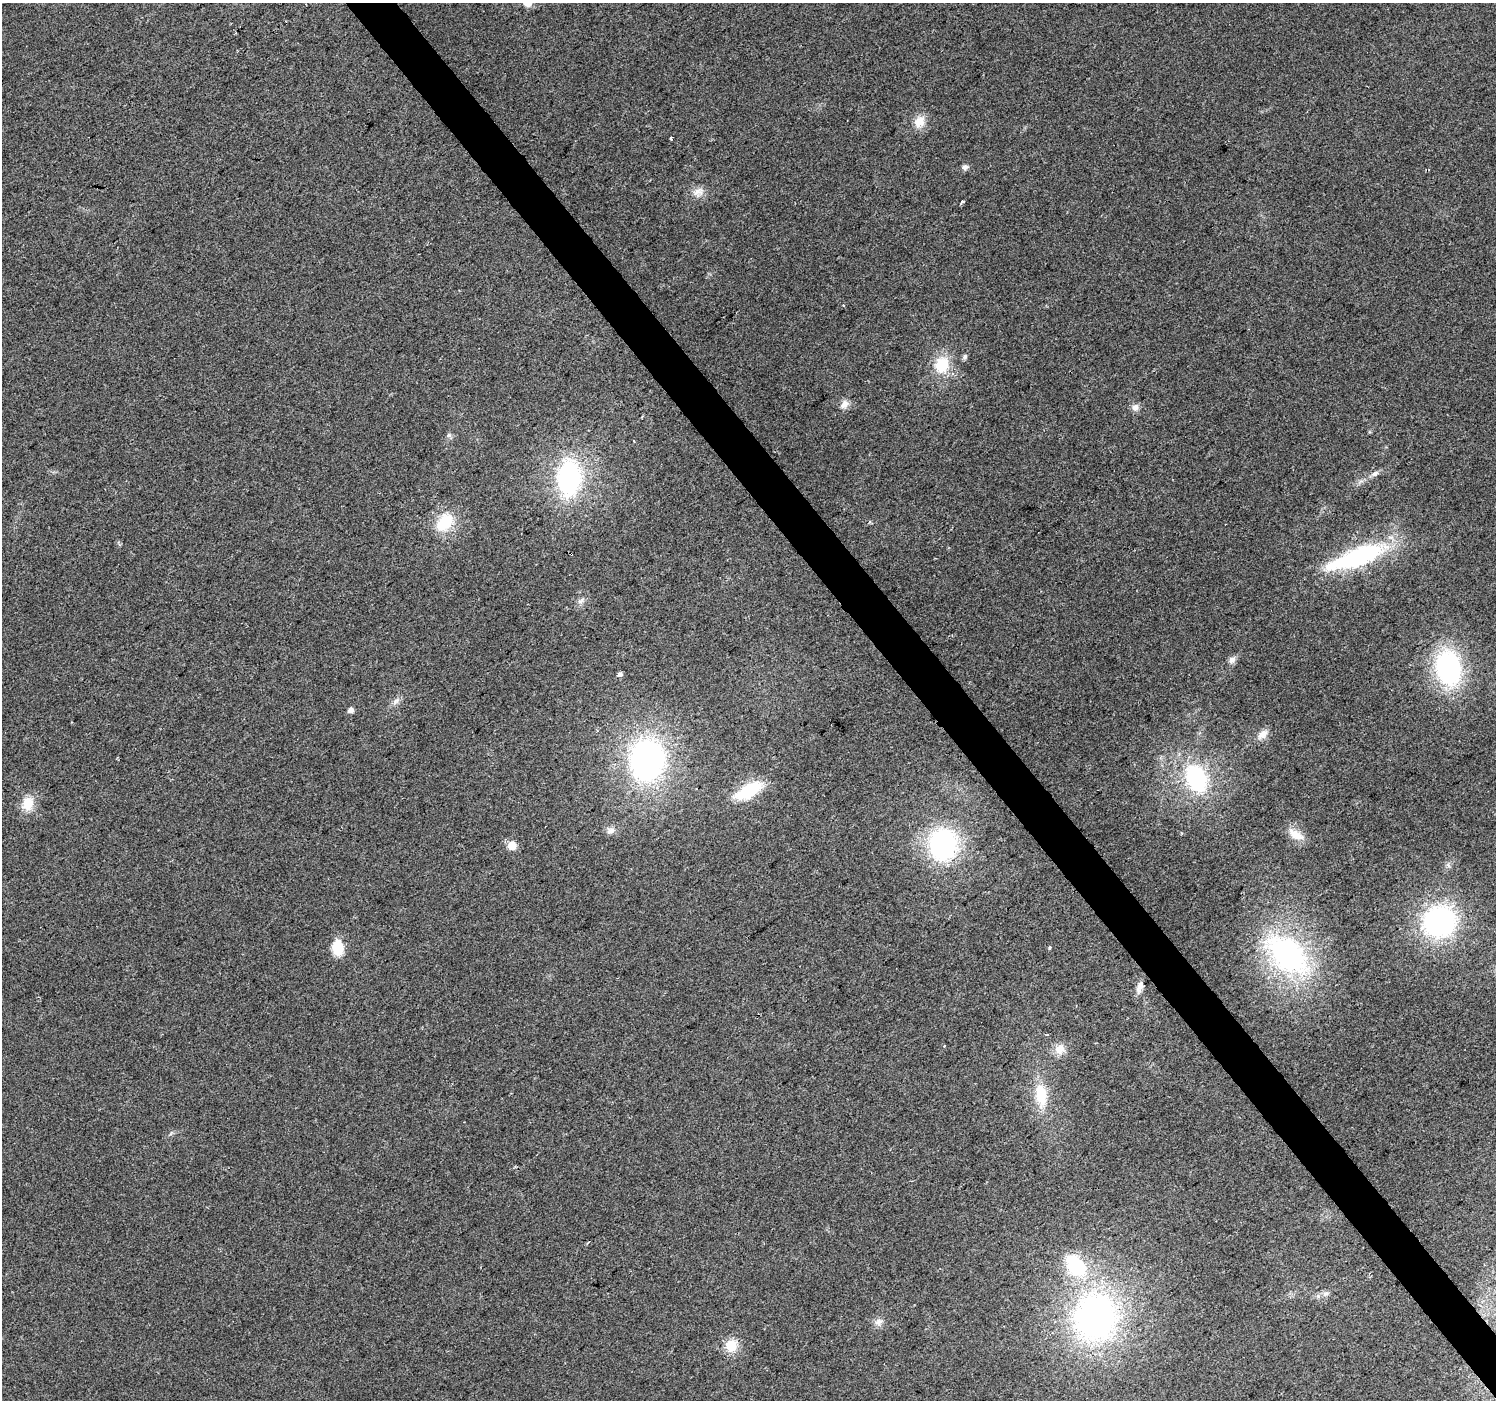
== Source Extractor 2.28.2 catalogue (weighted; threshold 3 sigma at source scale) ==
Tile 6 of 4 x 4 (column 2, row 2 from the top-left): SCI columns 1495-2988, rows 2928-4325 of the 5978 x 5921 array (HDU 1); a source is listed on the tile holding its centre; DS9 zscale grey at full resolution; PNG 1498 x 1402 px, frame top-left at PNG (2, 3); no overlay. Shown black and unused: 3% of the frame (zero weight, under 2 of 3 exposures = <1% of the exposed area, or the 3 px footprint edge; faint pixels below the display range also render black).
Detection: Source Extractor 2.28.2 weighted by HDU 2 'WHT'; one run over the whole footprint, this tile lists its part. Background 0.0727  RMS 0.0088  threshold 0.0398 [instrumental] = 3 sigma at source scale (4.5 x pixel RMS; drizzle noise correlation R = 1.50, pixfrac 1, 0.0396/0.0396 arcsec/px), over >= 5 px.
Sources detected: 45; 2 cosmic-ray / hot-pixel residue — not listed; the other 43 listed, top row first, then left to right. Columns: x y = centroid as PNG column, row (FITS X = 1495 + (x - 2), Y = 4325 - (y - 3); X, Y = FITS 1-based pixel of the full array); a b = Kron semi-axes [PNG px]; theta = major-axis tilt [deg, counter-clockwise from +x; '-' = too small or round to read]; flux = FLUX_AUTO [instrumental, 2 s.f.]
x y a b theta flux
919 122 17 12 63 12
671 138 3 3 - 3.7
965 167 8 7 - 2.9
698 191 18 10 23 7.7
962 201 3 3 - 2.6
844 305 3 3 - 2.4
965 357 8 6 56 2
942 365 18 16 73 28
845 404 13 9 43 5.6
1135 407 10 8 37 4.2
448 435 7 5 46 1.9
1375 474 12 6 28 3.8
569 478 37 24 87 120
444 522 21 15 47 33
1356 557 71 19 20 110
581 601 13 5 39 3.3
1232 660 9 8 - 4
1448 668 31 22 -79 130
620 674 6 5 - 2.4
396 701 13 6 46 4
350 710 5 5 - 4.6
1262 735 16 9 38 7
647 760 37 31 86 240
1196 778 28 20 -66 85
748 791 22 10 29 58
28 804 17 13 83 16
610 831 11 8 25 4.5
1296 835 23 11 -29 11
512 845 6 5 - 20
943 845 29 26 85 140
1439 922 31 28 20 150
338 948 13 9 -82 28
1049 948 5 3 - 0.94
1288 955 58 35 -43 180
1140 986 15 7 74 6.3
1060 1049 15 14 - 9.7
1041 1094 25 13 -81 28
588 1242 5 3 - 0.94
1076 1266 24 16 -54 57
1325 1294 9 6 17 3.1
1095 1317 46 42 79 300
878 1322 11 9 21 4.9
731 1346 17 14 71 15